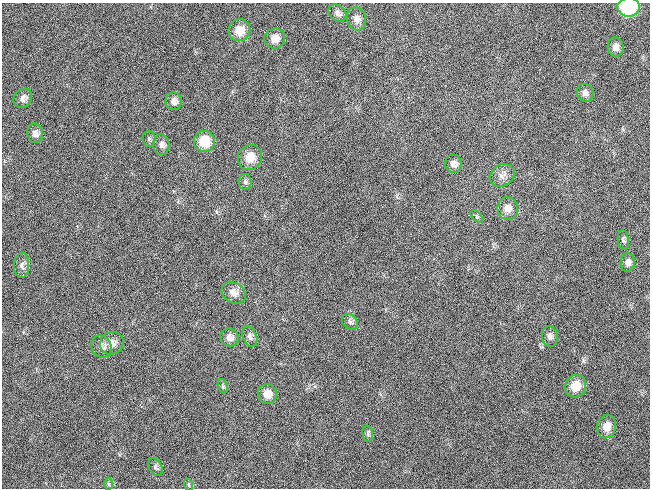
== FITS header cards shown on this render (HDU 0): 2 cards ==
NAXIS1  =                  648 / length of data axis 1
NAXIS2  =                  486 / length of data axis 2

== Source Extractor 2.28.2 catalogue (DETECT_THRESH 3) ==
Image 648 x 486 px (HDU 0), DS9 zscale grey, 1 PNG px = 1 image px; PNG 652 x 490 px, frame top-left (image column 1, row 486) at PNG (2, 3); each listed source drawn as its Kron ellipse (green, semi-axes under 4 px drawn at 4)
Background 118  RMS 26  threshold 78.4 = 3 sigma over >= 5 px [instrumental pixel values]
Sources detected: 37; all 37 listed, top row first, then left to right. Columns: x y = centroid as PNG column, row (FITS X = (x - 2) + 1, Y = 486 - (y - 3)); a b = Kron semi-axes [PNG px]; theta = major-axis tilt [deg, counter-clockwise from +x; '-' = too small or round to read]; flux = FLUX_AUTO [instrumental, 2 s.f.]
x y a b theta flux
629 7 11 9 4 100000
337 13 10 7 -39 7200
356 19 12 9 -75 10000
239 30 11 10 - 24000
275 39 10 10 - 17000
616 47 9 8 - 9100
585 93 9 8 - 7500
23 98 10 8 50 8400
173 101 9 8 - 9500
35 133 10 7 -74 9300
149 139 8 6 -87 3800
204 142 10 10 - 43000
161 145 10 8 -82 8300
250 157 13 12 - 22000
453 164 9 8 - 8500
502 175 13 10 33 11000
245 182 8 6 -89 4200
508 208 11 10 - 14000
477 216 7 4 -46 3300
623 240 10 5 -81 4100
628 262 9 7 -90 8100
22 265 12 7 90 7200
234 293 13 10 -37 12000
350 322 9 7 -44 5100
550 336 10 8 -80 7500
229 337 9 8 - 10000
250 337 11 7 -66 7000
112 343 12 11 - 15000
101 346 11 10 - 11000
223 386 7 4 -70 3300
576 386 11 10 - 29000
267 394 10 9 - 17000
607 427 11 9 76 19000
368 434 8 5 -83 4000
155 467 9 6 -58 4500
108 484 6 4 -89 2600
189 485 6 4 -70 2300
At the frame edge (FLAGS 8, measured only in part): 1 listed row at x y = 629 7